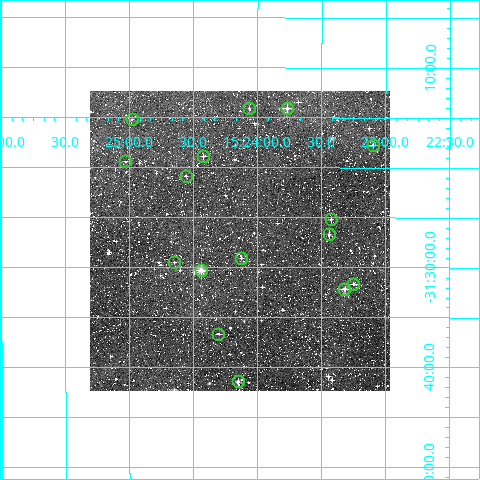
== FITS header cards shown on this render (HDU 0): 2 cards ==
NAXIS1  =                  300
NAXIS2  =                  300

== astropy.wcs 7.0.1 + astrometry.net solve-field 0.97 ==
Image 300 x 300 px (HDU 0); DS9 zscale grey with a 90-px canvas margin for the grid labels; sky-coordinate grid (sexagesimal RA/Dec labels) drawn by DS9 from the SOLVED WCS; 16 Tycho-2 reference stars matched to detected sources circled (green)
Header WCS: RA---TAN/DEC--TAN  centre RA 15:24:08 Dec -31:27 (231.03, -31.45 deg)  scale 6 arcsec/px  FOV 30.0' x 30.0'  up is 0 deg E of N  parity normal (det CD < 0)
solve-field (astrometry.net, Tycho-2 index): VERIFIED the header's WCS against the Tycho-2 star catalogue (verified at 2 index scales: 6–16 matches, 0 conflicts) and refined it, rather than solving blind
Solved WCS: RA---TAN-SIP/DEC--TAN-SIP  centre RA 15:24:08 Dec -31:27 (231.03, -31.46 deg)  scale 6 arcsec/px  FOV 30.0' x 30.0'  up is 0 deg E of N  parity normal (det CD < 0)
The solver's refit moves the header's centre by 1.5 arcsec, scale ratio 0.9997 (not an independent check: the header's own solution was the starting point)
Tycho-2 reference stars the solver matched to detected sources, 16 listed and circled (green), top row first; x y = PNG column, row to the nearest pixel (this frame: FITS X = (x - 90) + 1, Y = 300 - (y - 91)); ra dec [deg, ICRS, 3 dp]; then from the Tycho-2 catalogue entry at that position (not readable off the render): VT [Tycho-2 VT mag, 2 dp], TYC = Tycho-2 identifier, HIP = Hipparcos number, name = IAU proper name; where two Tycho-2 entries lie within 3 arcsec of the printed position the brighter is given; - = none
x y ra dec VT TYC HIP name
249 108 231.016 -31.235 12.15 7313-1642-1 - -
287 108 230.942 -31.235 10.72 7313-1355-1 - -
132 119 231.245 -31.253 11.18 7313-1374-1 - -
373 145 230.775 -31.296 11.53 7313-1525-1 - -
203 156 231.105 -31.314 11.74 7313-1530-1 - -
125 161 231.257 -31.323 11.78 7313-1616-1 - -
186 176 231.139 -31.347 11.52 7313-1690-1 - -
331 219 230.855 -31.420 12.38 7313-144-1 - -
329 234 230.859 -31.445 11.01 7313-212-1 - -
241 258 231.031 -31.484 12.14 7313-748-1 - -
174 262 231.162 -31.491 11.73 7313-718-1 - -
201 270 231.109 -31.505 9.72 7313-222-1 75404 -
353 284 230.812 -31.527 11.22 7313-552-1 - -
344 289 230.829 -31.536 10.44 7313-764-1 - -
218 334 231.075 -31.611 11.87 7313-536-1 - -
238 381 231.038 -31.690 10.19 7313-882-1 - -